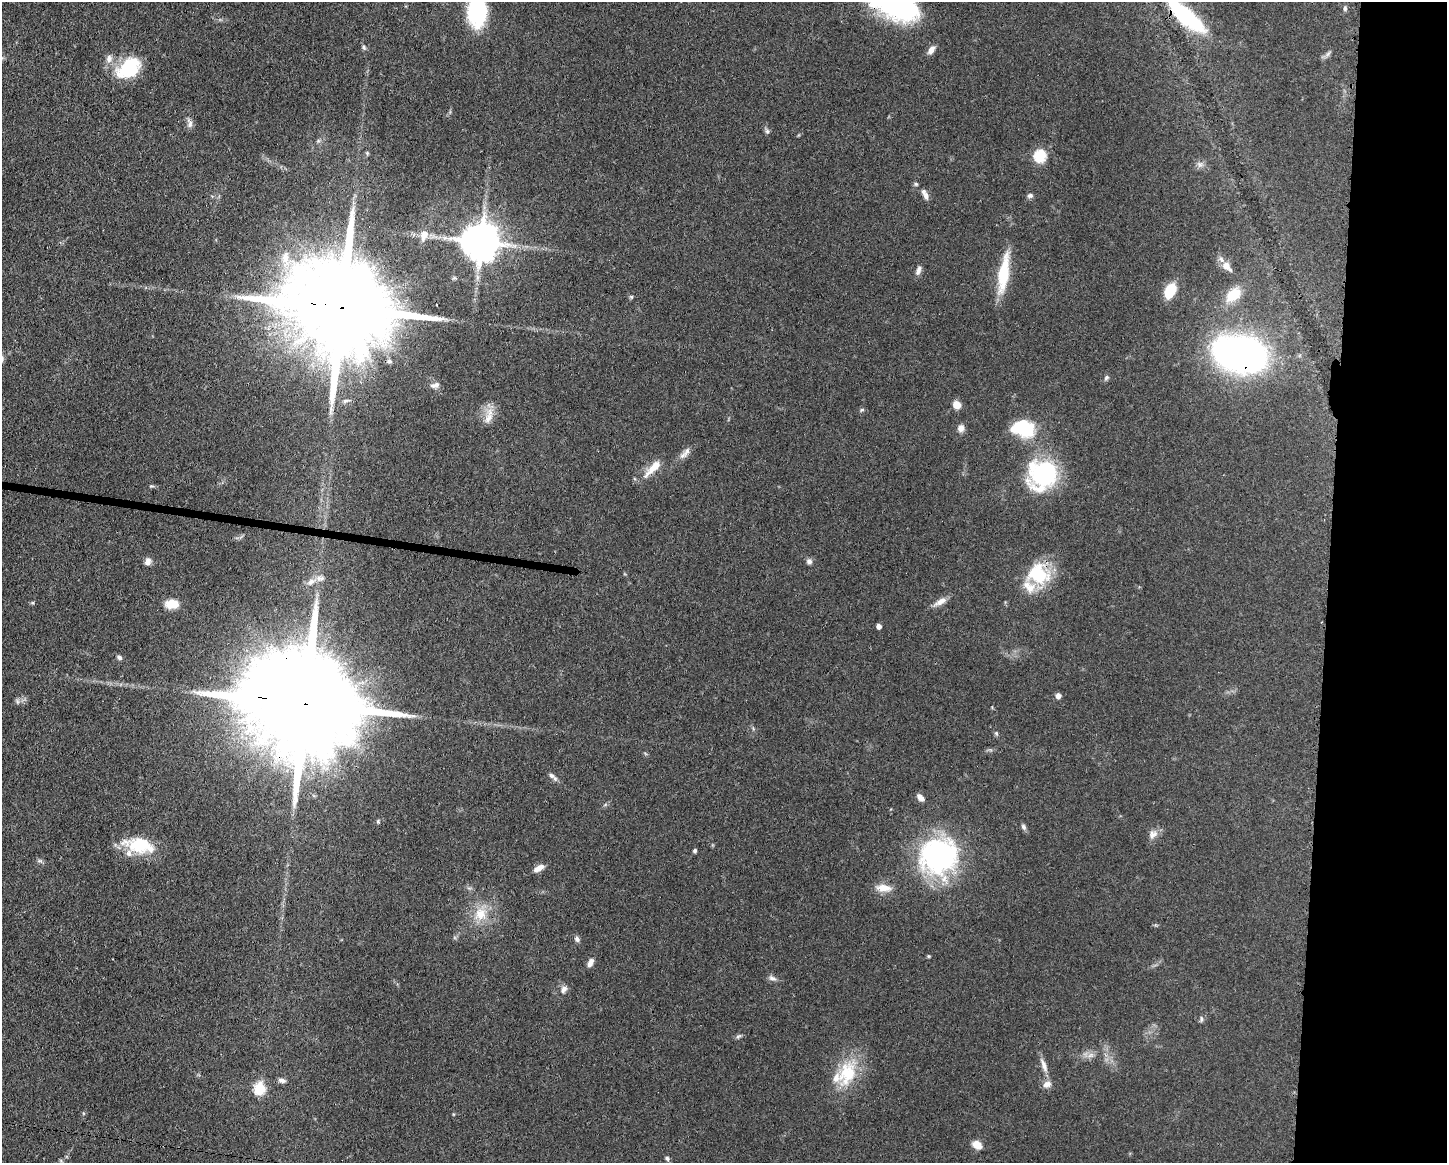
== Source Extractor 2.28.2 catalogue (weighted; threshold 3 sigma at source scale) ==
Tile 9 of 3 x 4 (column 3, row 3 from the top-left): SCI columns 3008-4452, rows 1163-2323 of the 4681 x 4648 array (HDU 1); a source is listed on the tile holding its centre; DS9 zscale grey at full resolution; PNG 1449 x 1165 px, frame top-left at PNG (2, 2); no overlay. Shown black and unused: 9% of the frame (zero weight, under 3 of 4 exposures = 1% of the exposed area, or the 3 px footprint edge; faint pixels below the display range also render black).
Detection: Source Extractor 2.28.2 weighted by HDU 2 'WHT'; one run over the whole footprint, this tile lists its part. Background 0.0597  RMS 0.0043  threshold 0.0191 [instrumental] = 3 sigma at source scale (4.5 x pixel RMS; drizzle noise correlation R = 1.50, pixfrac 1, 0.05/0.05 arcsec/px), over >= 5 px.
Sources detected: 82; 1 too faint to see at this stretch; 1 inside a brighter object's white glare — not listed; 5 inside a brighter listed object's ellipse — not listed separately; the other 75 listed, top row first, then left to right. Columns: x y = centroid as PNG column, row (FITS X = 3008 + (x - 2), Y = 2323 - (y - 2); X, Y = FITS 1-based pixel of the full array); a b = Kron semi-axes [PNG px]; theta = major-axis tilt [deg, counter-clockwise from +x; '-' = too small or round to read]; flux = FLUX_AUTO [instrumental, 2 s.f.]
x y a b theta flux
893 4 55 24 -24 76
1345 8 8 5 -90 0.91
477 12 27 18 88 38
1186 16 46 14 -41 43
364 47 7 5 -69 0.75
931 50 10 6 53 2.7
1328 54 8 6 46 1.1
109 59 11 8 78 2.5
129 68 31 20 36 20
190 123 14 7 -81 1.9
767 131 8 6 -73 0.98
318 141 6 4 18 0.72
367 153 5 5 - 0.6
1040 156 7 6 - 33
1200 164 9 8 - 1.6
916 184 6 5 - 0.69
926 196 11 7 -68 2.1
1030 196 7 6 - 1.2
424 234 12 11 - 3.8
481 242 11 11 - 1200
1226 266 16 9 -48 3.9
918 270 13 6 71 1.8
1003 273 49 12 81 16
1170 290 12 8 61 16
1233 295 19 13 40 9.9
631 297 6 5 - 0.62
346 308 46 22 -10 14000
1240 354 43 28 -13 180
1106 377 8 5 50 0.87
435 385 13 6 15 1.9
345 401 7 5 24 0.94
957 405 7 7 - 4.3
862 410 6 4 30 0.61
489 416 25 9 74 4.9
961 428 10 8 71 2
1023 428 25 18 -10 20
687 451 14 7 52 2.4
653 468 31 8 45 6.4
1044 474 31 24 45 49
151 486 7 4 0 0.58
148 561 9 7 73 1.9
809 561 7 6 - 1.5
1038 575 20 18 -28 26
311 581 13 7 22 2.7
940 602 18 7 30 3.2
171 604 14 9 4 6.6
879 626 5 4 - 1.8
119 657 7 5 -34 1.1
1058 696 5 5 - 2.3
306 704 54 23 -9 18000
996 733 6 5 - 0.7
551 775 10 6 -38 1.4
920 797 9 6 -42 2.4
1023 827 8 5 -59 1.1
1153 834 13 10 31 2.8
139 845 36 17 -11 19
695 851 4 4 - 0.88
938 856 44 39 24 74
539 868 13 6 30 3.1
884 888 20 9 -5 5.2
480 914 19 17 83 9.1
577 939 8 6 -55 1.3
929 956 4 4 - 0.45
590 962 11 6 61 2.3
772 978 11 5 -11 1.5
564 989 11 7 63 2
1201 1019 9 4 -89 0.74
738 1036 8 5 27 0.87
1090 1055 9 6 25 1.9
1044 1065 22 6 -72 3
847 1074 37 24 70 19
282 1080 9 6 -15 1.6
259 1088 7 6 - 28
977 1145 11 8 -35 3.9
667 1158 6 5 - 0.92
Overlapping masked pixels (flux is a lower limit): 6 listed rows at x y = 893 4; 1186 16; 346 308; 1240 354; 1038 575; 306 704
Isophote crosses this tile's border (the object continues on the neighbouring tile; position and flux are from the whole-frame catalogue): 3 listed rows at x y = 893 4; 477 12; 1186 16